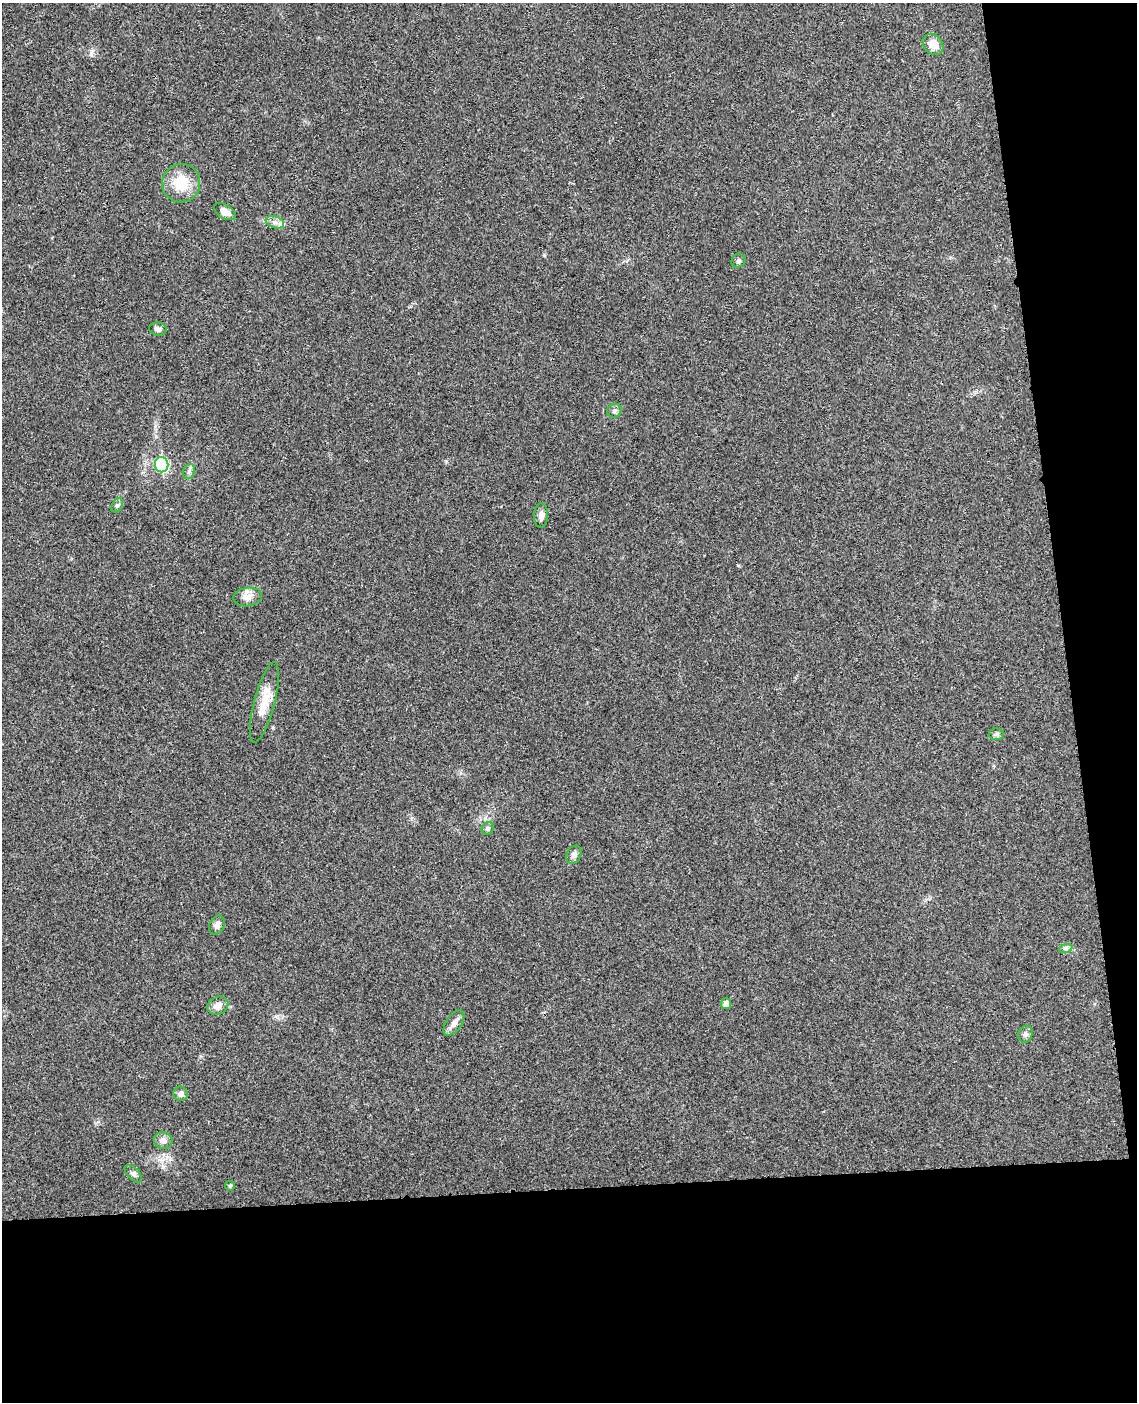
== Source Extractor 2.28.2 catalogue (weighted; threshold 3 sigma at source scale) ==
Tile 12 of 4 x 3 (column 4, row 3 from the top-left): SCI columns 3463-4597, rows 140-1539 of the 4656 x 4585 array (HDU 1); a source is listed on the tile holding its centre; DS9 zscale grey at full resolution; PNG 1139 x 1404 px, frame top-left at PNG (2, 3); each listed source drawn as its Kron ellipse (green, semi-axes under 4 px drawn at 4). Shown black and unused: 21% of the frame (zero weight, under 3 of 4 exposures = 6% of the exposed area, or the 3 px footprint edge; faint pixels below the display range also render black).
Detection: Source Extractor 2.28.2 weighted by HDU 2 'WHT'; one run over the whole footprint, this tile lists its part. Background 0.0216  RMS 0.0044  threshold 0.0196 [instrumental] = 3 sigma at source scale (4.5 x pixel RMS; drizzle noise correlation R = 1.50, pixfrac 1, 0.05/0.05 arcsec/px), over >= 5 px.
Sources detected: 27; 1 inside a brighter listed object's ellipse — not listed separately; the other 26 listed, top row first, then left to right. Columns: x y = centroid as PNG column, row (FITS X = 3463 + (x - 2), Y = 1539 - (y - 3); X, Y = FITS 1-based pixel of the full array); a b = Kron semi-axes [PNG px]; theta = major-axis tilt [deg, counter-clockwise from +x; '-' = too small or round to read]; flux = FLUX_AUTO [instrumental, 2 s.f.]
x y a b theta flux
933 44 12 9 -47 4.6
181 183 19 19 - 12
225 212 12 7 -32 3.3
275 222 9 5 -20 1.8
738 261 7 6 - 0.98
158 329 9 6 -7 1.5
614 411 7 6 - 1.2
162 465 7 6 - 39
189 472 8 5 69 1.1
117 505 7 5 61 0.89
541 515 12 7 88 1.9
248 597 14 9 9 3
264 702 41 10 75 8.6
996 734 8 6 -1 0.93
488 828 6 6 - 1
574 855 9 7 62 1.8
217 925 10 7 65 2
1066 948 7 4 18 0.92
726 1004 5 5 - 1.9
218 1006 11 8 28 3
454 1023 14 7 55 2.5
1025 1034 8 7 - 1.4
181 1094 7 7 - 1.7
163 1140 9 8 - 2.2
133 1174 11 6 -46 1.3
230 1186 5 5 - 0.55